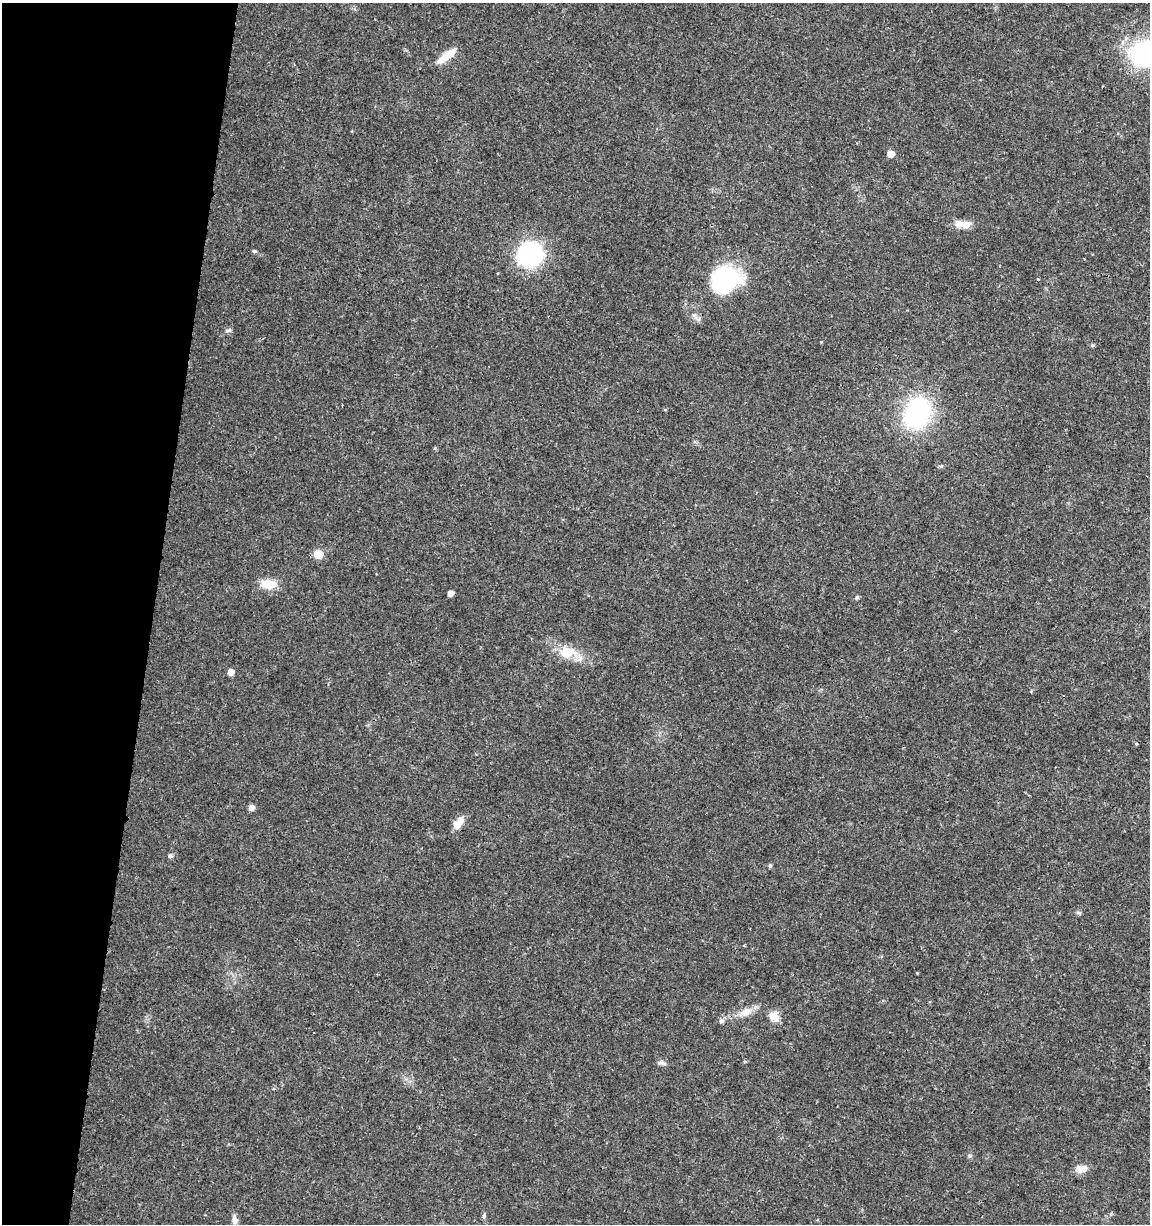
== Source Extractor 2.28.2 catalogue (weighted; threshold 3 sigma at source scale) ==
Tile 9 of 4 x 4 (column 1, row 3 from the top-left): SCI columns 226-1373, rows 1232-2453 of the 5104 x 4898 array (HDU 1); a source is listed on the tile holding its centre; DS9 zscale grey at full resolution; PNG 1152 x 1226 px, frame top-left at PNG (2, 3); no overlay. Shown black and unused: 13% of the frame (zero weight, under 3 of 4 exposures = <1% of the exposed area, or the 3 px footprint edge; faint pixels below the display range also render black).
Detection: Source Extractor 2.28.2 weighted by HDU 2 'WHT'; one run over the whole footprint, this tile lists its part. Background 0.0189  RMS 0.0018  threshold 0.00796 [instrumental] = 3 sigma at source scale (4.5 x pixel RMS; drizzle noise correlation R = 1.50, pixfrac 1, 0.0396/0.0396 arcsec/px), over >= 5 px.
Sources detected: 36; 1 inside a brighter listed object's ellipse — not listed separately; the other 35 listed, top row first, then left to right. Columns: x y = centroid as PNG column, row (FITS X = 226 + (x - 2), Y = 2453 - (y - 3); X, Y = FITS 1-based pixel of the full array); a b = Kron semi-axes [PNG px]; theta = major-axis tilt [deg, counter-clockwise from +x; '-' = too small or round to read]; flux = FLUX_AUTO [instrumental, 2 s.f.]
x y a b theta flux
1144 53 34 27 22 19
448 54 18 9 31 2.5
891 154 5 5 - 1.9
963 224 21 8 -4 2.2
255 251 5 5 - 0.24
530 254 17 16 - 31
1084 259 2 2 - 0.13
725 279 37 31 21 15
1038 279 3 3 - 0.24
229 330 8 5 18 0.39
1092 345 5 4 - 0.24
918 413 37 29 73 20
318 554 6 6 - 4.3
269 584 16 9 -4 3.7
450 593 4 4 - 1.1
857 597 5 5 - 0.3
956 631 4 3 - 0.17
567 653 24 14 -1 4
231 672 5 5 - 1.4
1136 744 5 3 - 0.16
251 808 5 5 - 1.1
458 823 16 8 53 1.9
170 856 6 5 - 0.37
770 866 5 4 - 0.32
1078 913 8 4 -9 0.28
917 973 3 3 - 0.12
746 1012 21 9 18 2
774 1017 15 10 -43 1.6
721 1021 6 6 - 0.53
745 1061 5 3 - 0.18
662 1063 11 6 -18 0.57
970 1156 6 5 - 0.31
1081 1169 14 8 8 1.8
484 1216 7 4 82 0.33
234 1220 13 7 -85 0.96
Overlapping masked pixels (flux is a lower limit): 1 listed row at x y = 725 279
Isophote crosses this tile's border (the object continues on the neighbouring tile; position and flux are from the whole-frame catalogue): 1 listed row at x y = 1144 53